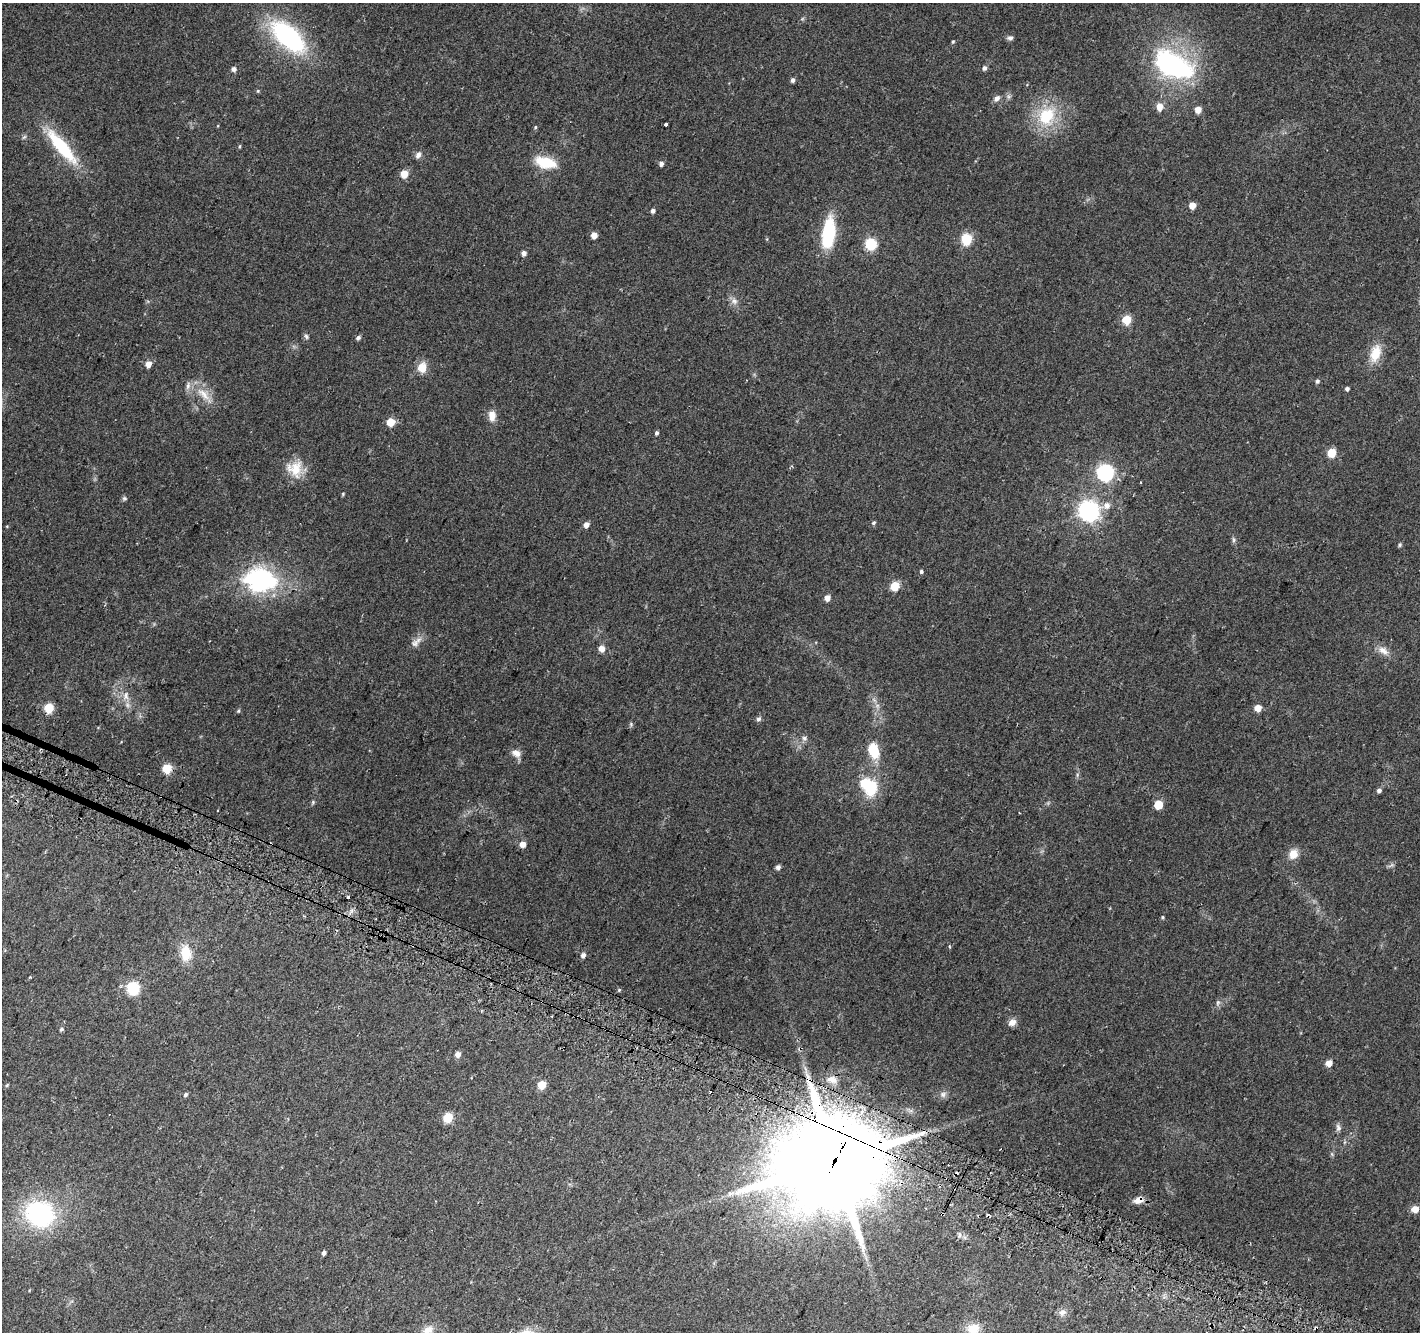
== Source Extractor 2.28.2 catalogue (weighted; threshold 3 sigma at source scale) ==
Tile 6 of 4 x 4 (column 2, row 2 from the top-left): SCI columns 1441-2858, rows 2958-4287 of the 5709 x 5850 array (HDU 1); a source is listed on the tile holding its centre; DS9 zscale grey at full resolution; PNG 1422 x 1334 px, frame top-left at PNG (2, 3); no overlay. Shown black and unused: <1% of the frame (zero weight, under 2 of 3 exposures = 2% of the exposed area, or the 3 px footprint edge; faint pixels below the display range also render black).
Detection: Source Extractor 2.28.2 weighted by HDU 2 'WHT'; one run over the whole footprint, this tile lists its part. Background 0.0558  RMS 0.011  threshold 0.0496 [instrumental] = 3 sigma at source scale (4.5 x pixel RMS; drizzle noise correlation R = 1.50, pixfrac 1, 0.0396/0.0396 arcsec/px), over >= 5 px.
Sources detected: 118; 2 inside a brighter object's white glare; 7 cosmic-ray / hot-pixel residue — not listed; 1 inside a brighter listed object's ellipse — not listed separately; the other 108 listed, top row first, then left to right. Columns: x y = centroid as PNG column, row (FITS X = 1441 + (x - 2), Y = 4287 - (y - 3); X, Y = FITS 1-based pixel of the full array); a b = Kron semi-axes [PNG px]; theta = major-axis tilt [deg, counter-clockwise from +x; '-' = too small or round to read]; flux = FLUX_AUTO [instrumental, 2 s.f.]
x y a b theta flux
288 37 38 18 -43 160
1010 38 7 6 - 3
953 42 4 3 - 1.3
984 68 5 5 - 3.4
1178 68 44 32 -1 130
234 69 5 5 - 5
792 80 5 4 - 3.3
258 91 5 4 - 1.2
997 98 9 7 53 4.1
1160 107 5 5 - 16
1198 110 5 4 - 13
1046 116 24 20 61 51
665 124 4 3 - 3.3
535 127 5 4 - 1.2
239 146 5 3 - 1.2
62 147 48 13 -50 63
418 155 9 7 59 4.3
545 162 26 13 -14 31
661 164 4 4 - 4.4
404 174 5 5 - 23
1192 205 5 4 - 15
653 211 4 4 - 4.1
828 233 32 13 82 64
594 235 5 4 - 11
967 239 6 5 - 85
871 244 6 6 - 100
524 253 4 4 - 5.7
734 301 10 9 - 5.7
1127 320 5 5 - 40
306 336 7 5 -60 2.3
358 337 6 4 26 3
1375 353 23 13 74 21
148 364 6 6 - 7.7
422 367 8 7 - 20
746 380 3 2 - 0.69
1317 381 5 5 - 2.5
1347 389 4 4 - 3.2
204 394 26 10 -43 17
492 416 13 9 -85 9.7
391 422 5 5 - 31
656 433 4 4 - 2.6
1331 453 5 5 - 39
295 468 21 21 - 23
1105 473 8 7 - 270
343 494 5 3 - 1.1
124 498 6 6 - 2
1107 506 9 8 - 7.1
1089 511 7 7 - 580
873 523 5 4 - 1.9
586 525 5 5 - 6.9
1234 540 8 5 -84 2.3
1399 545 5 4 - 1.7
921 571 4 4 - 2.2
260 580 35 25 -6 140
895 586 5 5 - 40
827 598 5 4 - 9.4
415 643 11 8 46 5.7
602 649 8 8 - 5.9
1383 650 16 9 -31 8.9
126 696 13 6 82 6.2
877 706 7 6 - 3.3
49 708 5 5 - 47
1258 708 5 5 - 17
238 711 5 4 - 1.4
758 719 5 5 - 3.6
804 738 7 5 -45 2.6
874 751 14 8 -71 37
516 753 13 9 -30 6.8
167 768 5 5 - 50
1077 775 7 4 73 1.8
865 783 6 5 - 37
1379 790 5 5 - 3.7
313 802 6 4 50 1.5
1158 805 5 5 - 33
218 810 2 2 - 0.95
1019 813 2 2 - 1
523 844 4 4 - 12
1293 854 13 11 67 11
778 867 5 4 - 4.3
348 897 4 3 - 9.1
1162 917 5 4 - 1.3
186 953 21 13 -87 23
583 955 5 4 - 5.3
133 989 6 6 - 130
619 990 5 4 - 1.2
1218 1003 8 6 70 2.7
1012 1022 11 8 32 6.6
61 1029 6 5 - 1.9
458 1054 5 4 - 7.6
1329 1063 5 5 - 12
832 1079 14 8 -11 7.8
7 1085 5 3 - 1.1
542 1085 5 5 - 22
943 1094 9 8 - 4
185 1095 5 4 - 2.3
448 1118 8 7 - 19
1338 1128 11 6 -79 3.6
834 1161 34 29 26 18000
1138 1200 12 8 15 7.7
1415 1209 5 5 - 18
39 1214 24 21 -32 160
942 1214 3 2 - 1.2
959 1235 8 4 83 2.5
324 1253 4 4 - 3.8
1062 1312 11 9 48 5.6
973 1328 18 14 7 18
1316 1328 4 3 - 5.4
428 1330 17 10 35 10
Overlapping masked pixels (flux is a lower limit): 4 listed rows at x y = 834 1161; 1138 1200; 942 1214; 1316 1328
Isophote crosses this tile's border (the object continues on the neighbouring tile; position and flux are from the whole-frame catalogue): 1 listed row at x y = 428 1330